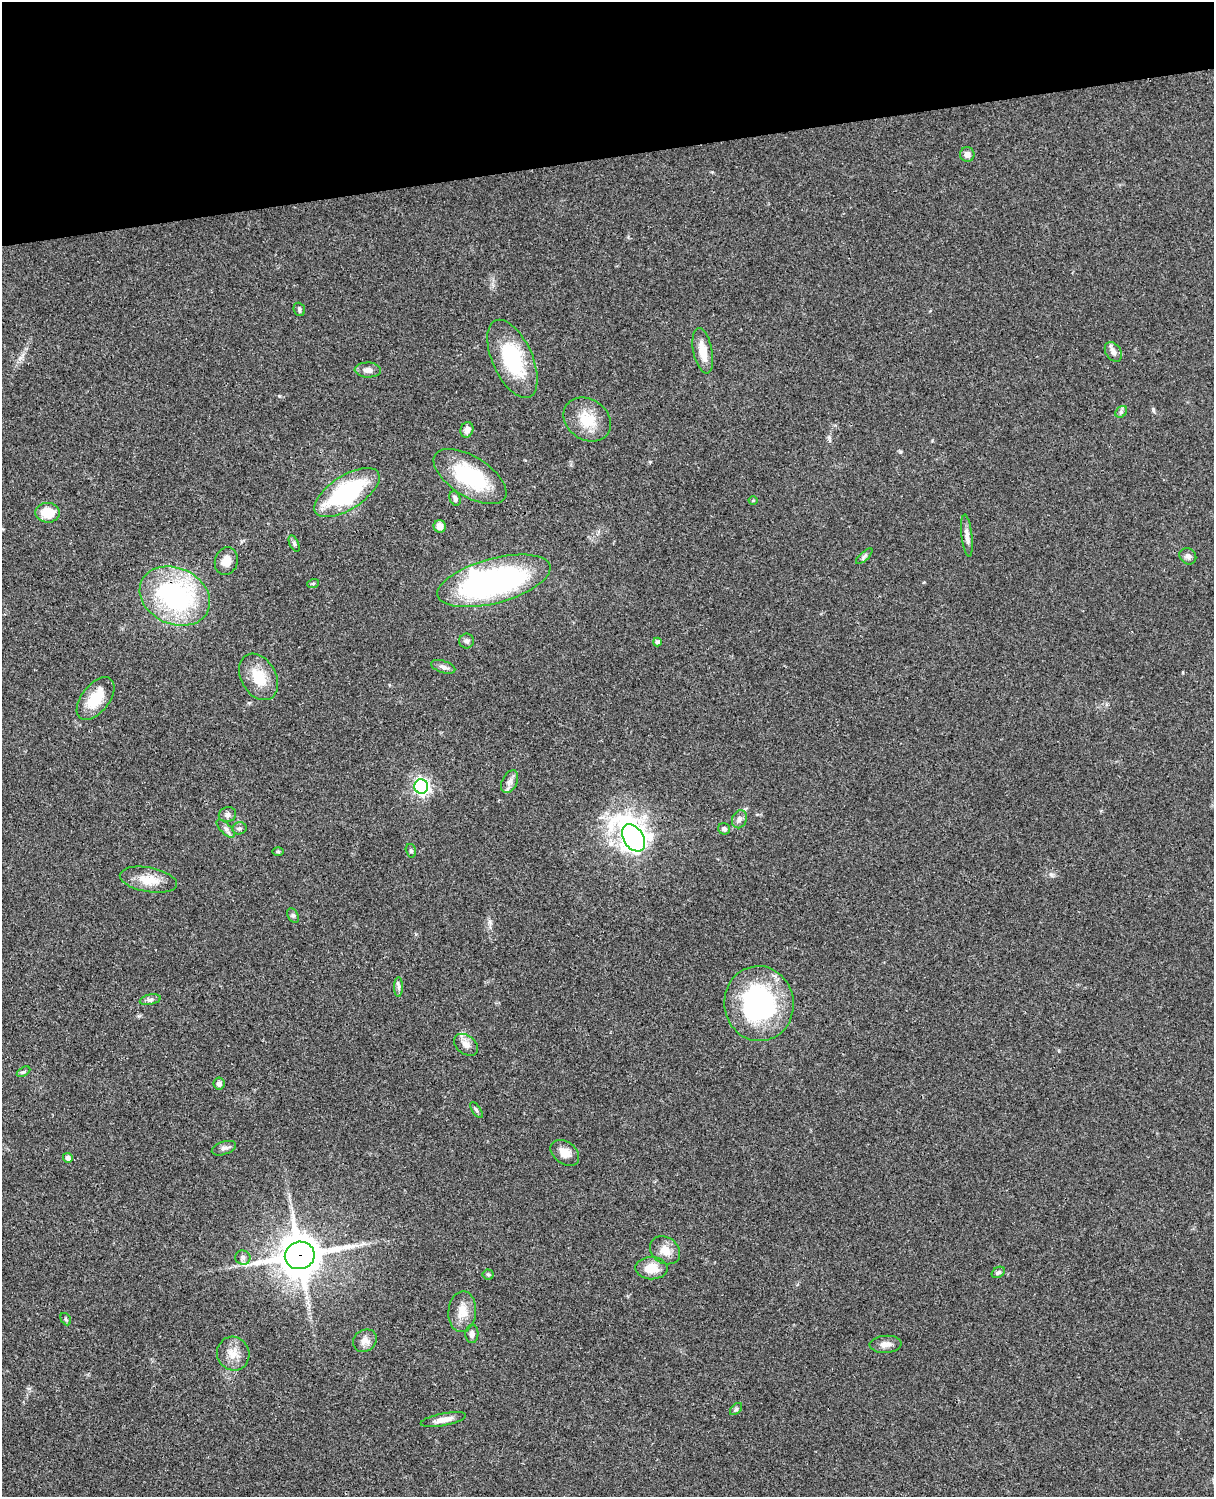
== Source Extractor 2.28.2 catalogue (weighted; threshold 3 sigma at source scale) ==
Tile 3 of 4 x 3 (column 3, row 1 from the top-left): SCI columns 2545-3756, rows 3268-4762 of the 5087 x 4927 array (HDU 1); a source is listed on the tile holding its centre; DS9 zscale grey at full resolution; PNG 1216 x 1499 px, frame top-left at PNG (2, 2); each listed source drawn as its Kron ellipse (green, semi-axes under 4 px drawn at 4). Shown black and unused: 10% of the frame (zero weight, under 3 of 4 exposures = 6% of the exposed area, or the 3 px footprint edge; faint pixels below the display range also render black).
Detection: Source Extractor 2.28.2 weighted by HDU 2 'WHT'; one run over the whole footprint, this tile lists its part. Background 0.0812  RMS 0.006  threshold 0.027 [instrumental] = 3 sigma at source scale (4.5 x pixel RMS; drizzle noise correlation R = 1.50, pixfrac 1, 0.05/0.05 arcsec/px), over >= 5 px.
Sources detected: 66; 1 inside a brighter object's white glare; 1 long thin detection or spike segment (spike, bleed or trail) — neither listed nor drawn; the other 64 listed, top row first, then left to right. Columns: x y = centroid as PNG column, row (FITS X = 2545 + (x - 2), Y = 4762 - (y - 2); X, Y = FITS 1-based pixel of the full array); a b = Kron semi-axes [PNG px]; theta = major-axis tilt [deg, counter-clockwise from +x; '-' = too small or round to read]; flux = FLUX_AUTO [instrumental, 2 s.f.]
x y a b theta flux
967 154 7 7 - 3.3
299 309 7 5 -69 1.3
703 351 23 9 -79 9
1113 352 11 7 -55 3
512 359 42 20 -66 39
368 370 13 7 -2 3.4
1121 412 6 5 - 1.3
587 419 25 20 -36 16
467 430 8 6 73 3.2
470 477 41 20 -32 46
347 493 37 17 33 67
455 498 7 5 -67 1.6
753 501 4 3 - 0.61
47 513 12 10 -5 14
440 526 6 6 - 4.5
967 536 21 5 -83 3.3
294 543 8 4 -64 1.2
864 556 10 4 42 1.3
1188 556 9 7 -40 2.1
226 561 14 11 73 6
494 581 58 22 15 160
313 584 6 4 20 0.74
175 596 36 28 -25 100
467 641 7 7 - 1.7
657 642 4 4 - 1.3
443 667 12 6 -18 2.4
259 677 25 17 -60 15
96 699 25 14 52 16
510 782 12 7 63 3.2
421 787 7 7 - 170
227 815 9 7 18 2.3
739 819 9 7 69 2.3
239 828 7 6 - 1.3
226 829 12 5 -45 2.1
724 829 6 5 - 1.6
633 838 15 10 -57 480
411 851 7 5 -75 0.99
278 852 6 4 0 0.74
148 880 29 12 -10 11
293 915 8 5 -62 1.2
399 987 10 4 90 1.6
150 1000 11 5 12 1.7
759 1004 37 34 -83 89
466 1045 13 9 -37 4.2
23 1072 7 4 30 1.1
219 1084 6 5 - 2.1
476 1110 9 4 -56 1.1
224 1148 12 6 19 2.1
565 1153 16 11 -37 6.2
68 1158 5 5 - 2.3
665 1250 16 13 -34 6.7
300 1255 15 13 14 1700
243 1257 7 7 - 2.1
652 1268 16 11 -2 9.8
998 1272 7 5 31 1.3
488 1274 5 5 - 0.88
462 1312 20 14 85 8.5
66 1319 7 4 -61 0.93
472 1334 9 6 87 2.6
365 1341 12 10 38 4.3
885 1344 16 8 4 4.2
233 1354 17 16 - 7.6
736 1409 7 4 45 1.1
443 1420 23 6 11 5.3
Overlapping masked pixels (flux is a lower limit): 3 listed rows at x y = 175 596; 300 1255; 243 1257
Unlisted compact peaks at least as high as the median listed source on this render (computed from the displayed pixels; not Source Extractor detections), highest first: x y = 1153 409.